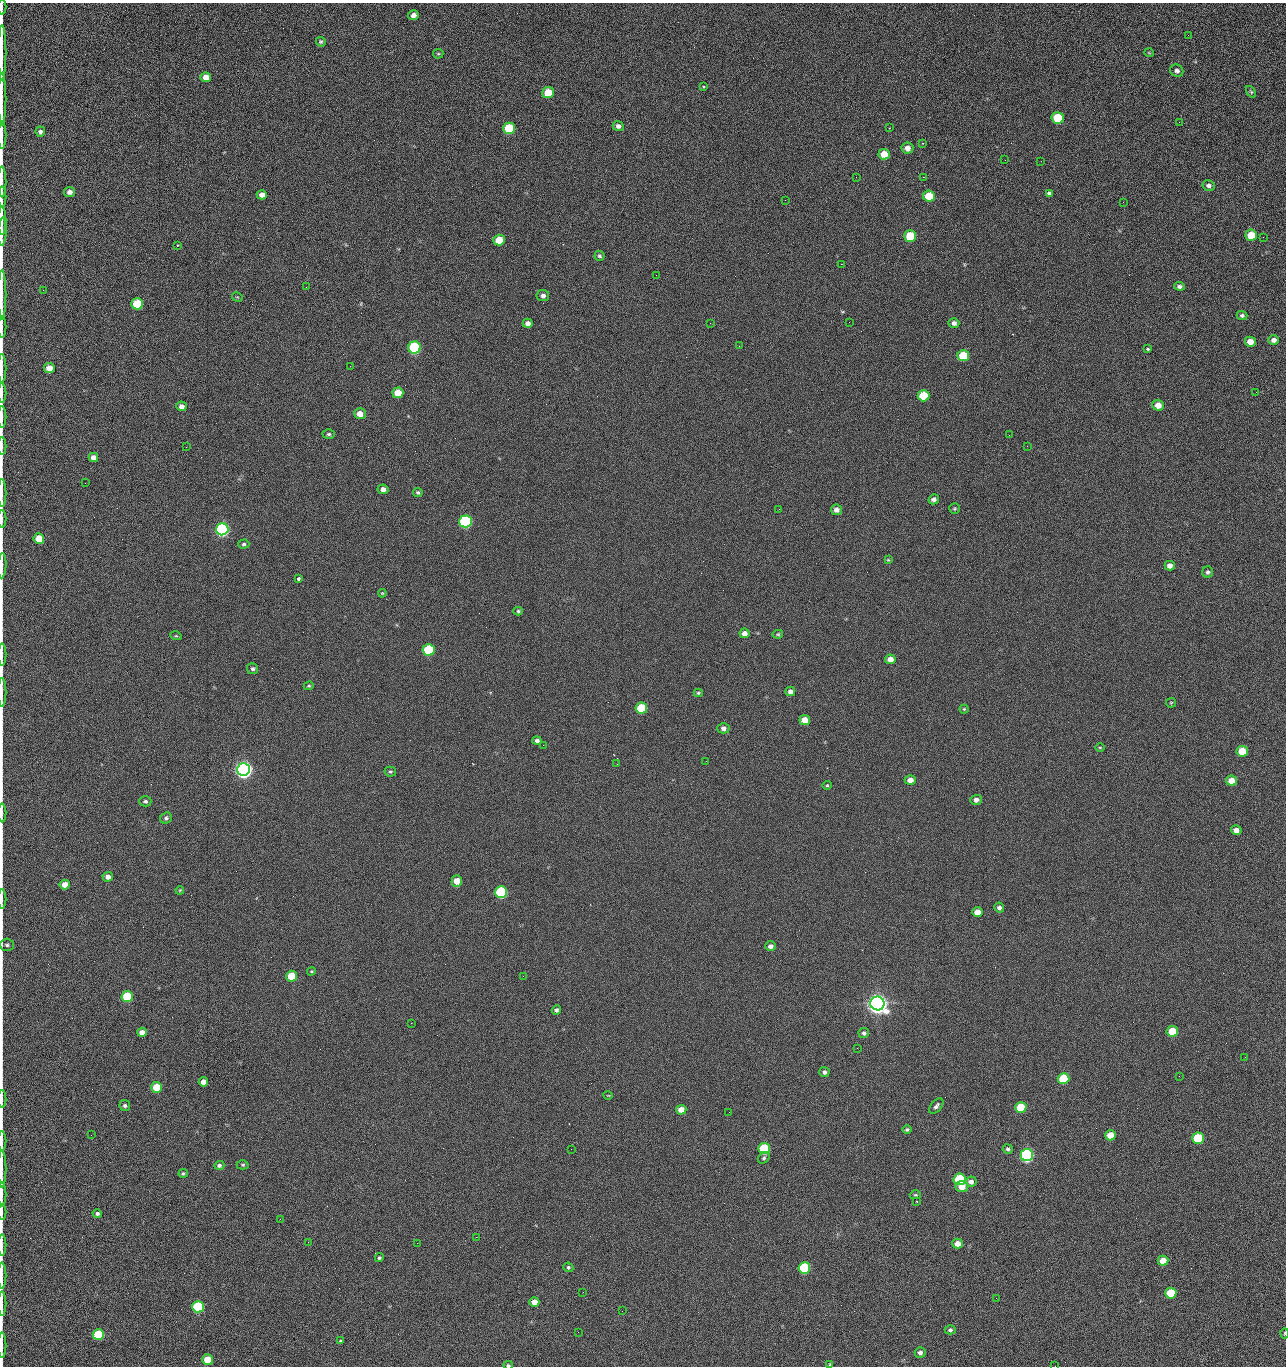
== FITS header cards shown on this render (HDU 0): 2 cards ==
NAXIS1  =                 1284 /fastest changing axis
NAXIS2  =                 1364 /next to fastest changing axis

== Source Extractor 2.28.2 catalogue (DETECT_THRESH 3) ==
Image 1284 x 1364 px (HDU 0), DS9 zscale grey, 1 PNG px = 1 image px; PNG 1288 x 1368 px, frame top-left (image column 1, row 1364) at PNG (2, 3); each listed source drawn as its Kron ellipse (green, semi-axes under 4 px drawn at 4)
Background 124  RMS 14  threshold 43.3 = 3 sigma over >= 5 px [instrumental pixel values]
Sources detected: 219; all 219 listed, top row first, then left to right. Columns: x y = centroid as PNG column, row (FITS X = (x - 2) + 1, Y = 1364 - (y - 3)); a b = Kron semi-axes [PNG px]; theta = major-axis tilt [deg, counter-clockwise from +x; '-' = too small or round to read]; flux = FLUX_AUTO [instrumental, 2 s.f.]
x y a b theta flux
2 7 8 2 90 9.4e+02
413 15 5 5 - 4.7e+03
1188 35 2 2 - 1.3e+03
321 42 5 4 - 1.4e+03
2 53 27 2 90 5.3e+03
1149 53 5 3 - 7.3e+02
438 54 5 4 - 1.1e+03
1177 71 7 6 - 3.1e+03
206 77 5 5 - 8.4e+03
703 86 3 3 - 1.3e+03
1251 92 6 4 -54 1.4e+03
548 93 6 5 - 2.3e+04
2 99 26 2 90 4.5e+03
1058 118 6 5 - 4.4e+04
1179 122 2 2 - 1.2e+03
618 126 5 4 - 3.4e+03
509 128 6 5 - 5.4e+04
889 128 2 2 - 6.4e+02
40 132 5 5 - 2.6e+03
2 135 14 2 90 2.6e+03
923 143 3 2 - 6.9e+02
907 148 6 5 - 6.3e+03
884 154 6 5 - 1.6e+04
1005 160 2 2 - 1.4e+03
1041 161 2 2 - 1.9e+03
856 177 2 2 - 2.4e+03
923 177 2 2 - 3.1e+04
2 182 15 2 90 2.8e+03
1209 185 6 5 - 3.3e+03
70 192 5 5 - 4.9e+03
1049 193 4 4 - 2.1e+03
262 195 5 4 - 5.9e+03
929 196 6 5 - 2.8e+04
2 197 10 2 90 2.0e+03
785 200 2 2 - 5.8e+02
1123 202 3 2 - 9.1e+02
2 221 14 2 90 2.1e+03
2 232 14 2 86 2.2e+03
1251 235 5 5 - 2.4e+04
910 236 6 5 - 4.1e+04
1263 237 2 2 - 7.5e+02
499 240 6 5 - 2.0e+04
177 245 3 2 - 7.1e+02
599 256 5 5 - 1.8e+03
841 264 2 2 - 2.7e+04
656 275 2 2 - 6.1e+02
1179 286 5 4 - 2.7e+03
306 287 3 2 - 7.4e+02
43 290 2 2 - 3.4e+03
2 295 25 2 90 4.0e+03
543 295 6 5 - 3.2e+03
237 297 5 3 - 9.0e+02
137 304 6 5 - 5.1e+04
1242 316 5 4 - 2.3e+03
849 322 3 2 - 7.8e+02
528 323 5 4 - 4.7e+03
710 323 2 2 - 3.5e+03
954 323 5 5 - 3.7e+03
2 327 10 2 90 1.7e+03
1274 340 5 5 - 4.4e+03
1250 342 5 5 - 1.0e+04
739 346 2 2 - 5.4e+02
415 348 6 6 - 1.6e+05
1147 349 3 3 - 3.8e+03
963 356 6 5 - 3.9e+04
350 366 2 2 - 2.6e+03
2 368 14 2 90 2.1e+03
49 368 5 5 - 1.1e+04
1256 392 2 2 - 1.1e+03
2 393 10 2 90 1.6e+03
398 393 5 5 - 1.9e+04
923 396 6 5 - 3.3e+04
1158 405 6 5 - 9.7e+03
181 406 5 5 - 4.7e+03
360 414 6 5 - 9.4e+03
2 417 11 2 90 1.5e+03
329 434 6 4 1 1.9e+03
1009 435 2 2 - 1.3e+03
2 446 9 2 90 1.4e+03
1027 446 2 2 - 5.7e+02
186 447 2 2 - 2.9e+03
93 457 5 4 - 5.6e+03
85 483 2 2 - 9.4e+02
383 489 5 5 - 5.0e+03
418 492 5 4 - 1.7e+03
2 493 14 2 90 2.4e+03
934 499 5 5 - 3.5e+03
779 509 2 2 - 4.8e+02
954 509 5 5 - 1.4e+03
836 510 5 5 - 5.1e+03
2 519 9 2 90 1.3e+03
465 521 6 6 - 2.0e+05
222 529 6 6 - 3.2e+05
39 539 5 5 - 1.9e+04
244 544 6 4 2 1.7e+03
888 560 4 3 - 9.0e+02
2 566 12 2 87 2.0e+03
1170 566 5 4 - 5.2e+03
1208 572 5 5 - 2.3e+03
298 579 3 3 - 6.0e+03
382 593 4 3 - 8.5e+02
518 611 5 4 - 1.4e+03
744 633 5 5 - 5.1e+03
778 634 5 4 - 1.2e+03
176 636 6 3 -17 1.0e+03
429 650 6 5 - 9.0e+04
2 654 11 2 90 1.9e+03
890 659 5 4 - 7.1e+03
253 669 5 5 - 2.1e+03
309 686 5 4 - 1.3e+03
790 691 5 4 - 4.0e+03
2 692 14 2 90 2.3e+03
698 693 4 4 - 1.3e+03
1171 703 5 4 - 1.1e+03
641 708 6 5 - 5.7e+04
964 709 4 4 - 1.2e+03
805 720 5 5 - 1.4e+04
723 728 6 5 - 3.7e+03
537 741 4 4 - 2.4e+03
543 745 2 2 - 3.4e+03
1100 748 4 3 - 9.0e+02
1242 751 5 5 - 2.7e+04
706 761 2 2 - 2.1e+03
617 764 2 2 - 2.2e+03
244 769 6 6 - 7.3e+05
390 772 6 5 - 1.6e+03
910 780 5 5 - 5.9e+03
1231 781 5 5 - 1.4e+04
827 785 4 4 - 1.1e+03
976 800 5 5 - 4.0e+03
145 801 6 5 - 2.2e+03
2 813 9 2 90 1.5e+03
166 818 6 5 - 2.4e+03
1236 830 5 4 - 5.8e+03
108 877 5 5 - 5.3e+03
457 881 6 5 - 1.3e+04
65 885 5 5 - 9.6e+03
180 890 4 3 - 9.1e+02
501 892 6 6 - 1.3e+05
2 899 10 2 90 1.6e+03
999 908 5 5 - 2.9e+03
978 912 5 5 - 9.5e+03
7 945 7 6 - 2.3e+03
770 946 5 4 - 3.5e+03
311 971 4 3 - 1.0e+03
292 976 5 5 - 3.3e+04
523 976 2 2 - 2.1e+03
127 996 5 5 - 5.2e+04
877 1003 7 7 - 1.2e+06
556 1010 5 4 - 2.1e+03
411 1023 2 2 - 5.7e+03
1172 1031 5 5 - 2.9e+04
142 1032 5 4 - 6.3e+03
864 1033 5 5 - 2.3e+03
857 1048 3 2 - 1.5e+03
1245 1057 2 2 - 2.0e+03
824 1072 5 5 - 2.4e+03
1179 1076 2 2 - 2.8e+03
1064 1078 6 5 - 4.7e+04
203 1082 5 4 - 5.5e+03
157 1087 5 5 - 3.1e+04
608 1095 4 3 - 7.1e+02
2 1099 9 2 90 1.4e+03
125 1105 5 5 - 2.2e+03
936 1106 9 5 50 2.9e+03
1021 1107 6 5 - 4.4e+04
681 1110 5 5 - 8.6e+03
729 1112 2 2 - 9.4e+02
907 1129 5 4 - 1.8e+03
91 1135 2 2 - 2.4e+03
1110 1135 5 5 - 1.7e+04
1198 1138 6 5 - 5.8e+04
2 1141 10 2 90 1.8e+03
764 1148 6 5 - 7.8e+04
571 1149 2 2 - 8.6e+02
1008 1149 5 4 - 2.1e+03
1027 1155 6 6 - 2.8e+05
764 1158 6 5 - 1.9e+03
219 1165 5 4 - 2.4e+03
243 1165 6 4 1 1.4e+03
2 1169 18 2 90 2.6e+03
183 1173 5 4 - 1.5e+03
960 1179 6 5 - 8.5e+04
971 1182 5 5 - 3.8e+03
962 1187 6 5 - 1.0e+04
2 1194 12 2 90 1.9e+03
915 1195 5 4 - 1.3e+03
917 1201 3 3 - 7.5e+02
2 1212 8 2 90 1.2e+03
97 1213 5 4 - 2.1e+03
280 1219 2 2 - 2.3e+03
476 1237 2 2 - 1.2e+04
308 1242 2 2 - 2.0e+03
417 1243 2 2 - 5.5e+03
957 1244 5 5 - 8.7e+03
2 1245 10 2 90 1.9e+03
379 1258 4 4 - 1.5e+03
1163 1261 5 5 - 1.3e+04
568 1267 5 4 - 1.8e+03
804 1268 6 5 - 8.0e+04
2 1275 13 2 90 2.4e+03
583 1292 2 2 - 5.8e+02
1171 1293 6 5 - 4.6e+04
996 1298 2 2 - 2.9e+03
534 1302 5 5 - 7.5e+03
2 1303 12 2 90 2.0e+03
198 1307 6 5 - 1.0e+05
622 1311 3 2 - 8.0e+02
950 1330 5 4 - 2.2e+03
578 1332 2 2 - 3.6e+03
1285 1333 5 2 - 1.1e+03
98 1334 6 5 - 5.3e+04
340 1341 4 3 - 1.2e+03
2 1345 13 2 90 1.9e+03
920 1353 5 5 - 3.7e+03
208 1359 5 5 - 1.8e+04
830 1364 4 4 - 9.5e+02
508 1365 5 3 - 1.4e+03
1055 1366 2 2 - 2.2e+03
At the frame edge (FLAGS 8, measured only in part): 34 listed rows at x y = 2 7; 2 53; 2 99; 2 135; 2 182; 2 197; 2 221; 2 232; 2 295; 2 327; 2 368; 2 393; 2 417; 2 446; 2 493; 2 519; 2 566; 2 654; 2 692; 2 813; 2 899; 7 945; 2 1099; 2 1141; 2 1169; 2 1194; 2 1212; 2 1245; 2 1275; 2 1303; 1285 1333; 2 1345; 508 1365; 1055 1366

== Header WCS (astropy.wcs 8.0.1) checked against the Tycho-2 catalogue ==
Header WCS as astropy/WCSLIB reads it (CRVAL/CRPIX/CD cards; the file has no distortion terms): RA---TAN/DEC--TAN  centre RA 15:41:40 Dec +51:59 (235.42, +51.99 deg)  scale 1.26 arcsec/px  FOV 26.9' x 28.5'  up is +92 deg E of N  parity flipped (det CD > 0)
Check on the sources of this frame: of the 60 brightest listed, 10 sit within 2.0 arcsec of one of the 11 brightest Tycho-2 stars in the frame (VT <= 12.29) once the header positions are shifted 0.48 arcsec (0.24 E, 0.42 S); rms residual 1.06 arcsec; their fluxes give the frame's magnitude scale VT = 24.51 - 2.5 log10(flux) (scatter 0.24 mag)
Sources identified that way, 10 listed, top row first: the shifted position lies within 2.0 arcsec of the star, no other Tycho-2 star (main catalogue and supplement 1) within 4.0 arcsec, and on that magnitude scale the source's flux lands within +1.5 / -3 mag of the star's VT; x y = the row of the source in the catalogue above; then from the Tycho-2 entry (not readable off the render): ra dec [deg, ICRS J2000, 3 dp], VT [Tycho-2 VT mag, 2 dp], TYC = Tycho-2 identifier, HIP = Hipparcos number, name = IAU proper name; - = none
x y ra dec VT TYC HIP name
415 348 235.614 +52.064 11.61 3489-1132-1 - -
465 521 235.514 +52.049 11.19 3489-1407-1 - -
222 529 235.515 +52.133 11.12 3489-1380-1 - -
244 769 235.378 +52.130 9.31 3489-1322-1 76850 -
501 892 235.303 +52.042 11.52 3489-958-1 - -
877 1003 235.232 +51.912 9.59 3489-824-1 - -
1027 1155 235.143 +51.862 10.97 3489-1016-1 - -
960 1179 235.131 +51.886 12.29 3489-908-1 - -
804 1268 235.084 +51.941 11.45 3489-1346-1 - -
198 1307 235.075 +52.152 11.74 3489-912-1 - -